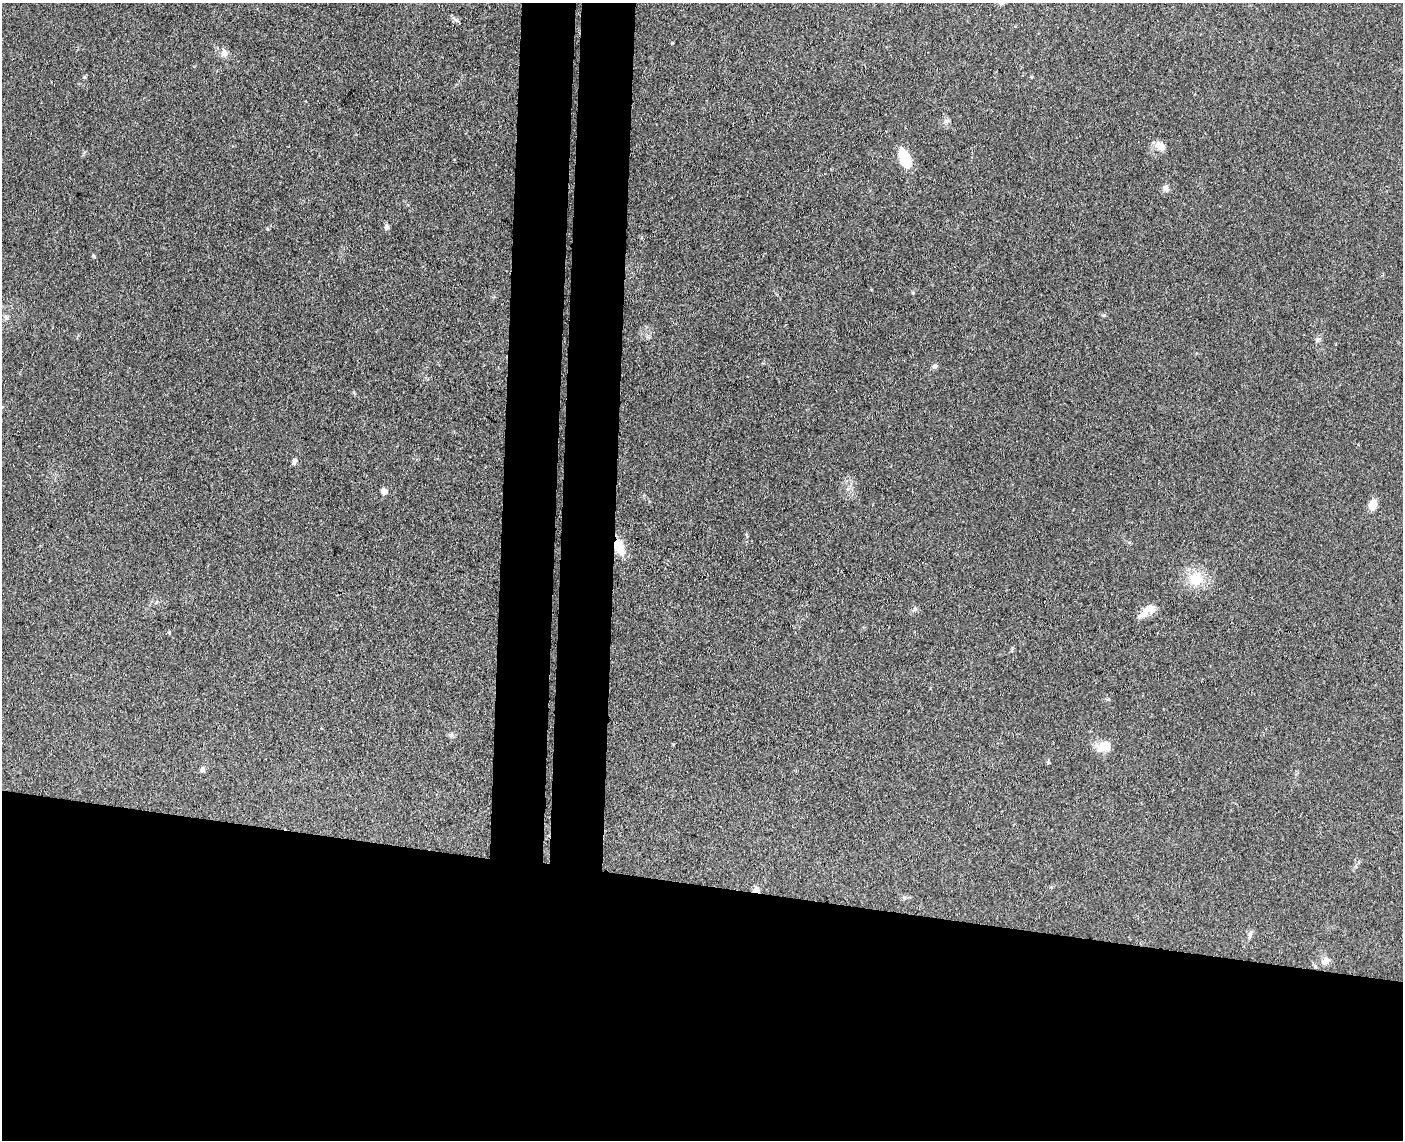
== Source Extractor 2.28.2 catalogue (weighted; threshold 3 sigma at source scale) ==
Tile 11 of 3 x 4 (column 2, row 4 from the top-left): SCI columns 1675-3075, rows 8-1145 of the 4640 x 4568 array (HDU 1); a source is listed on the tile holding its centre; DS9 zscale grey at full resolution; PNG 1405 x 1142 px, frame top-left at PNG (2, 3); no overlay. Shown black and unused: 28% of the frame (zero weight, under 3 of 4 exposures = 5% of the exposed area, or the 3 px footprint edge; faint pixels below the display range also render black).
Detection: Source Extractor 2.28.2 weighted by HDU 2 'WHT'; one run over the whole footprint, this tile lists its part. Background 0.13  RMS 0.0071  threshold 0.0321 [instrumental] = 3 sigma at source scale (4.5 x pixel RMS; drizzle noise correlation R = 1.50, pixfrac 1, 0.05/0.05 arcsec/px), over >= 5 px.
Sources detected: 25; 1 inside a brighter object's white glare — not listed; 1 inside a brighter listed object's ellipse — not listed separately; the other 23 listed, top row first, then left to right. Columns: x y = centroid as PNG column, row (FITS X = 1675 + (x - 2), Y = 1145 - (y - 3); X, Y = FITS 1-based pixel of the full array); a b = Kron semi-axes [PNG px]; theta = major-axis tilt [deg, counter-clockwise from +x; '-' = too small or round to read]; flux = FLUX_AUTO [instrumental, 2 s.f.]
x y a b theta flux
224 53 10 8 -73 3.8
1160 146 14 10 -39 5.4
905 158 18 9 -66 24
1165 188 9 7 -76 2.8
386 227 8 6 -73 1.9
94 256 5 3 - 0.78
6 317 8 4 -52 1.5
1317 339 8 4 90 1.5
935 366 8 6 22 1.7
294 461 8 5 69 1.8
384 491 7 6 - 3.3
1373 505 11 8 72 7.7
619 547 21 11 -66 12
1196 579 23 20 87 17
1148 610 19 12 38 9.1
169 633 5 4 - 0.86
1102 747 16 13 17 8.9
1048 762 6 4 81 0.98
202 770 6 6 - 1.8
756 890 8 7 - 2.7
904 898 6 5 - 1.3
1250 935 11 4 85 1.7
1325 961 12 10 39 4.4
Overlapping masked pixels (flux is a lower limit): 2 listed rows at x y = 619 547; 756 890
Unlisted compact peaks at least as high as the median listed source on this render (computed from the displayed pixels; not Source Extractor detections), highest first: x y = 1104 315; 84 77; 672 43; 267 229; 913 293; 451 735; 946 121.